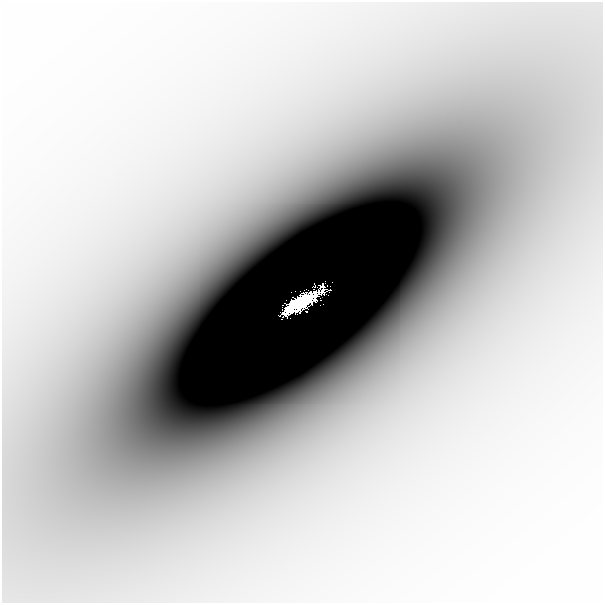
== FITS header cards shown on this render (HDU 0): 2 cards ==
NAXIS1  =                  601
NAXIS2  =                  601

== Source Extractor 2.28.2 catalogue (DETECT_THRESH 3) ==
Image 601 x 601 px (HDU 0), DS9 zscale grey, 1 PNG px = 1 image px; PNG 605 x 605 px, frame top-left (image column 1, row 601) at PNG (2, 2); no overlay
Background -5.29e-05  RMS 1.0e-05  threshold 3.07e-05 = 3 sigma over >= 5 px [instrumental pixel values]
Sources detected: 3; all 3 listed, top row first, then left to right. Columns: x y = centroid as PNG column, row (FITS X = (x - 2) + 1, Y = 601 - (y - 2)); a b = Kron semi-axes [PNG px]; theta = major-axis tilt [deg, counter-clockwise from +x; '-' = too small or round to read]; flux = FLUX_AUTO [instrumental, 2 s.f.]
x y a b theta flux
322 289 12 4 75 0.089
330 290 3 2 - 0.0045
300 303 29 9 31 6.8